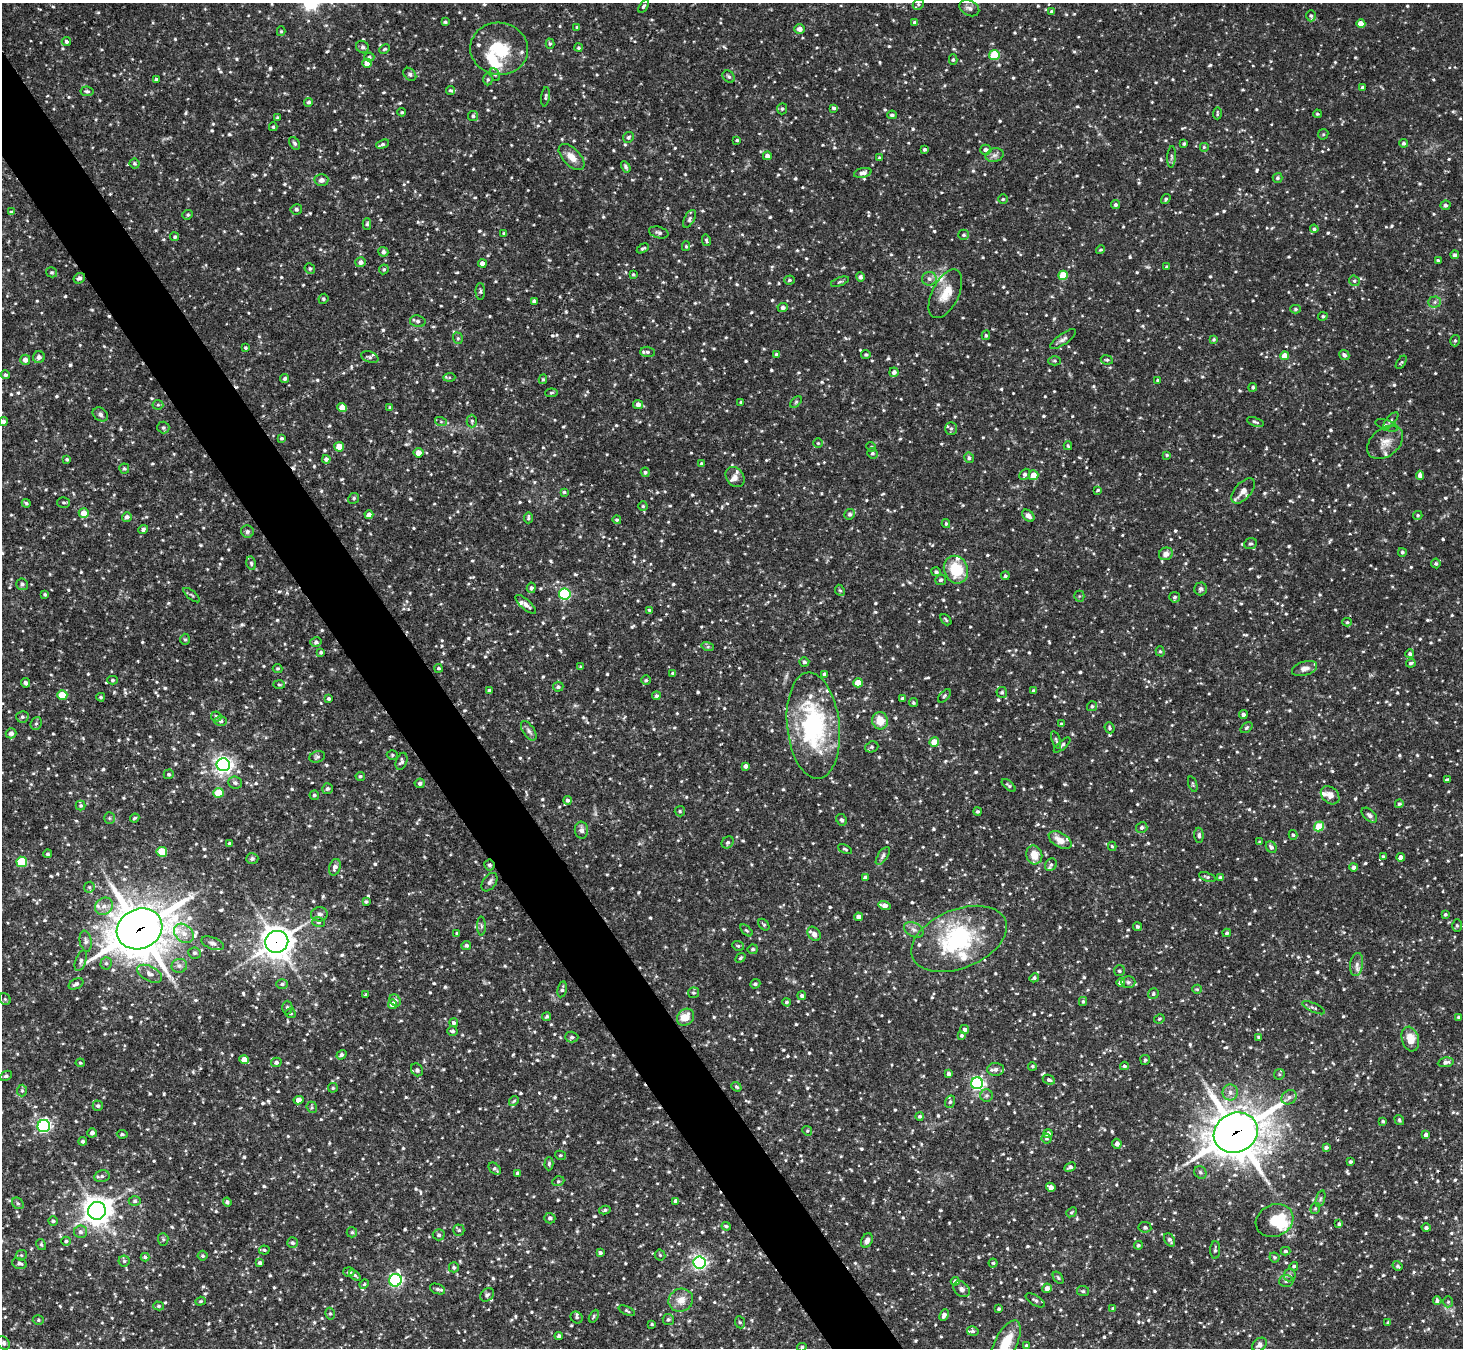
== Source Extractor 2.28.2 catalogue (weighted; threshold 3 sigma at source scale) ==
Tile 11 of 4 x 4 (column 3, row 3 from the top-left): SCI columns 2923-4383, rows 1641-2986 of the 5843 x 5836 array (HDU 1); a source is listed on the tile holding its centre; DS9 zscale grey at full resolution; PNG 1465 x 1350 px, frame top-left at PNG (2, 3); each listed source drawn as its Kron ellipse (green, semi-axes under 4 px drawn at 4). Shown black and unused: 5% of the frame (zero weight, under 2 of 3 exposures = <1% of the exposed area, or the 3 px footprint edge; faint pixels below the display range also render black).
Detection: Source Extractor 2.28.2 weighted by HDU 2 'WHT'; one run over the whole footprint, this tile lists its part. Background 0.123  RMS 0.0073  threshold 0.033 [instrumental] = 3 sigma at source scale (4.5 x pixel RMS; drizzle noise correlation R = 1.50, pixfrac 1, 0.05/0.05 arcsec/px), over >= 5 px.
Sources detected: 1239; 2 inside a brighter object's white glare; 2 cosmic-ray / hot-pixel residue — neither listed nor drawn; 28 inside a brighter listed object's ellipse — not listed separately; of the other 1207, all 500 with FLUX_AUTO >= 0.994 (the completeness limit of this list) listed and drawn (707 fainter detections not listed), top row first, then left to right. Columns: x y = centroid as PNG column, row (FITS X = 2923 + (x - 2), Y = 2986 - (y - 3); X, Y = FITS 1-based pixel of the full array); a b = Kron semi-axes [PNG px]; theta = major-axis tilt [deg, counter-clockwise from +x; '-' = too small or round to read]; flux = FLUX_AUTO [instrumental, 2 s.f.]
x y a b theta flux
918 4 6 5 - 1.3
643 6 7 4 57 1.4
969 8 10 7 -26 2.8
1052 11 4 4 - 1.1
1311 16 5 4 - 1.3
445 22 3 3 - 1.1
915 22 4 3 - 2.5
1361 24 4 4 - 10
577 27 4 3 - 1.1
800 29 5 4 - 3.7
281 31 5 4 - 1
66 41 4 4 - 1.5
550 44 5 4 - 1.1
363 47 7 5 -45 2.3
579 48 4 4 - 1.2
385 49 5 3 - 1
499 49 29 26 -8 32
994 55 5 5 - 33
369 57 5 4 - 1.3
953 60 5 4 - 1.1
367 63 4 4 - 7.9
410 74 7 5 -46 1.6
495 74 6 4 -61 1.3
729 77 7 5 -43 1.7
156 79 4 3 - 1.5
488 79 6 4 88 1.2
1363 87 4 4 - 1.3
450 90 4 4 - 1.2
87 91 6 4 -9 1.6
545 97 10 4 83 1.6
309 102 4 4 - 1.4
834 108 4 3 - 1.7
782 109 5 5 - 1.2
402 112 4 4 - 1
1217 113 6 3 87 1
1317 114 4 4 - 1.1
892 115 5 4 - 1.5
473 116 5 5 - 1.3
277 118 3 3 - 1.1
273 127 4 3 - 1
1323 134 5 5 - 1.1
628 137 6 5 - 1.6
737 140 3 3 - 1.1
294 143 7 4 -57 1.5
1404 143 4 4 - 1.4
383 144 6 4 19 1.4
1184 144 3 3 - 1.2
1204 147 5 5 - 1.2
925 149 3 3 - 1.4
986 150 5 5 - 2.9
995 155 9 6 15 2.7
767 156 4 4 - 3.1
572 157 16 8 -46 6.7
1171 157 11 4 86 1.5
879 158 4 3 - 1.4
134 163 5 5 - 1.2
626 167 6 4 -58 1.6
863 173 9 4 13 3.2
1277 178 5 5 - 1.5
321 180 7 6 - 3.4
1003 199 5 4 - 1
1166 199 5 4 - 1.1
1115 205 4 4 - 1.7
1445 205 5 4 - 1.8
296 209 6 5 - 2.1
11 212 4 4 - 1
188 215 5 4 - 1.2
689 219 10 5 61 1.7
367 224 6 4 89 1.2
1314 229 4 4 - 1.2
659 232 10 5 -14 2
504 233 4 3 - 1.2
964 235 5 5 - 1.3
175 237 4 4 - 1.1
706 240 6 4 -78 1.2
686 246 5 4 - 1
643 248 6 4 30 1.4
1101 250 5 4 - 1.2
383 252 5 4 - 2
1455 255 4 4 - 1.9
1438 260 3 3 - 1
361 262 5 5 - 3.3
482 264 4 4 - 5.1
1167 267 3 3 - 1.4
310 269 5 5 - 1.3
384 269 5 4 - 1.2
52 272 5 5 - 1.4
633 274 3 3 - 1.1
1063 275 5 4 - 19
860 277 5 4 - 2.2
79 278 6 5 - 2.3
929 279 7 6 - 2.5
789 280 5 4 - 1.2
1354 281 5 5 - 1.4
840 282 9 3 20 1.2
480 291 8 4 89 1.3
945 294 26 13 63 12
323 299 5 5 - 1.2
534 301 4 4 - 2
1435 302 6 5 - 1.7
783 308 5 4 - 2.3
1295 309 5 4 - 1.4
1323 316 4 4 - 1
418 321 8 5 -12 2.2
986 335 5 4 - 1.2
458 338 6 4 -69 1.2
1063 339 15 5 34 2.8
1214 340 4 4 - 1.1
1455 341 6 4 74 1.2
245 348 3 3 - 1.1
648 352 7 5 -1 1.9
776 354 3 3 - 1.3
866 355 5 4 - 1.2
1344 355 5 4 - 2.2
1284 356 4 4 - 10
39 357 6 5 - 2.7
370 357 9 5 -18 2
25 360 5 5 - 4.3
1107 360 6 4 -9 1.2
1054 361 6 4 -1 1.1
1401 362 7 4 56 1.1
894 372 4 4 - 2.2
5 375 4 4 - 1.5
449 377 6 4 3 1
285 379 4 4 - 1.4
543 379 5 4 - 1.1
1158 380 3 3 - 1.1
1253 387 4 4 - 1.2
551 393 6 4 6 1
741 402 3 3 - 1
796 402 7 4 46 1.2
638 404 5 4 - 3.2
158 405 5 5 - 1.2
342 408 4 4 - 9.1
390 408 4 4 - 1.3
100 414 8 6 -34 2.1
3 421 4 4 - 2.4
472 421 6 5 - 1.4
1391 421 10 4 50 1.7
441 422 6 4 -19 1.1
1255 422 9 4 -20 1.4
1387 425 12 5 -19 2.1
163 428 6 6 - 1.5
951 428 6 6 - 1.7
282 438 3 3 - 1.2
1385 442 20 14 39 8.7
818 443 5 5 - 1.1
1068 446 4 3 - 1.1
339 447 5 4 - 13
871 447 5 4 - 1
419 453 5 5 - 5.9
872 453 5 5 - 1.5
1167 455 4 4 - 1.1
969 458 5 5 - 1.4
67 459 3 3 - 1.1
326 459 4 4 - 2.2
701 463 4 4 - 1.1
124 469 5 5 - 1.4
645 472 5 4 - 1.3
1025 474 6 5 - 1.8
1033 475 5 5 - 7.7
1420 475 4 4 - 3.3
735 477 11 8 -54 3.4
1098 490 3 3 - 1
1243 491 15 8 49 5.2
564 492 4 4 - 1.1
354 498 6 5 - 1.4
64 502 6 5 - 1.3
26 503 4 4 - 1.1
643 506 4 4 - 1
84 513 5 5 - 8
850 514 5 5 - 1.7
369 515 4 4 - 4.3
1418 515 4 4 - 1.1
1028 516 7 5 -41 3
127 517 5 4 - 2.3
528 518 5 3 - 1.2
617 520 4 4 - 1.1
946 524 4 3 - 1
143 530 5 4 - 1.6
247 532 6 6 - 2.1
1250 544 6 5 - 1.5
1402 552 4 4 - 1.4
1166 554 7 6 - 4.4
251 563 7 4 -78 1.5
1436 563 5 5 - 1.5
956 570 14 12 -69 25
936 572 5 4 - 1.7
1005 576 4 4 - 1.3
941 580 5 5 - 1.6
22 584 6 6 - 2
531 588 5 4 - 1.6
1200 589 6 6 - 1.8
840 590 6 4 -65 1.1
45 594 3 3 - 1.1
565 594 6 5 - 91
192 595 10 3 -39 1.1
1079 596 5 5 - 1
1175 597 5 5 - 1.5
526 604 13 5 -41 3.3
649 610 4 3 - 1.1
946 620 6 3 -48 1.1
1347 622 4 4 - 1
185 639 5 5 - 1.1
316 642 5 4 - 1.7
708 647 6 4 -17 1.1
1160 651 5 4 - 1.1
321 652 4 3 - 1.2
1410 654 4 4 - 1.6
804 662 5 4 - 1.5
1411 663 5 4 - 1.5
581 667 4 4 - 1.4
278 668 5 4 - 1
439 668 4 4 - 1
1305 668 13 7 17 4.5
672 673 3 3 - 1
824 674 4 3 - 1.4
113 680 5 4 - 1.2
646 680 4 4 - 1
25 683 5 4 - 1.9
858 683 5 4 - 14
279 685 6 4 -3 1
558 687 5 5 - 1.6
489 690 4 3 - 1.4
1034 690 4 3 - 1.2
1002 692 5 5 - 1.6
62 695 5 4 - 16
656 696 4 4 - 1.4
944 696 8 4 47 1.3
101 697 4 4 - 1.1
902 698 3 3 - 1.3
329 699 4 3 - 1.3
913 702 4 4 - 1.2
1092 706 5 5 - 1.4
1243 715 4 4 - 2.4
216 716 5 5 - 1.7
22 717 6 6 - 1.6
221 721 6 5 - 1.6
880 721 9 7 -71 10
36 723 6 5 - 1.5
1061 724 4 3 - 1
813 726 53 26 -84 100
1109 728 5 5 - 1.2
1246 728 6 4 38 1.2
529 731 11 5 -56 2.4
11 733 5 5 - 3
1056 740 9 4 -69 1.4
934 742 5 4 - 13
1062 745 10 4 41 2.1
872 747 7 5 19 1.6
392 755 5 4 - 1.1
317 757 8 5 19 1.5
401 761 9 5 70 2
223 765 7 6 - 310
746 766 4 4 - 3.1
169 774 5 4 - 1.2
360 776 5 4 - 1.2
1448 780 4 3 - 1.5
235 783 7 6 - 2
420 783 5 4 - 1.7
1193 784 8 4 -72 1
1009 786 8 4 -40 1.4
327 789 5 5 - 1.7
218 793 5 5 - 16
314 795 5 4 - 1.4
1330 795 10 7 -42 4.4
567 800 4 4 - 1.8
1399 804 4 4 - 1.4
81 805 5 5 - 1.1
680 811 5 5 - 1.1
977 811 4 4 - 1.3
1369 815 9 5 -44 2.2
109 818 6 5 - 1.2
135 818 5 3 - 1
841 820 6 5 - 1.6
1319 826 5 4 - 19
1142 827 6 5 - 1.9
581 830 8 6 -85 3.3
1199 835 7 4 -89 1.8
1293 835 5 4 - 1.2
1060 840 12 7 -31 7.3
728 842 6 5 - 1.8
1260 842 3 3 - 1.1
230 843 3 3 - 1.3
1112 846 4 3 - 1.1
1271 847 6 5 - 2
845 849 7 3 -27 1
162 852 5 5 - 23
48 854 4 4 - 1.2
1034 855 9 8 - 9.8
883 856 10 5 56 2.1
1383 856 3 3 - 1.1
1401 857 4 4 - 3.4
252 859 6 5 - 1.9
22 862 5 5 - 33
489 865 5 5 - 1.7
1051 865 6 5 - 1.5
335 867 8 5 73 3.3
1354 867 4 4 - 2.1
1207 877 9 4 -21 1.4
1220 877 4 4 - 1.3
865 878 4 4 - 3
489 882 10 6 55 2.6
89 887 6 5 - 1.2
366 902 4 3 - 1.2
884 905 6 4 -17 5.1
104 906 9 8 - 5.1
319 914 8 7 - 2.9
1445 914 4 4 - 1.2
859 917 4 4 - 3.9
318 922 6 5 - 1.5
764 925 6 4 -50 1.2
481 926 9 4 -89 1.7
1457 926 6 5 - 1.3
1137 927 5 4 - 1.5
139 929 23 20 24 2600
746 930 7 4 -44 1.2
914 930 10 7 -28 2.9
184 933 11 8 -42 6
457 933 4 3 - 1
1227 933 4 4 - 1.3
814 934 8 6 -51 2.9
959 939 50 29 22 79
86 941 10 6 -80 2.3
277 942 11 11 - 920
213 943 12 6 -20 2.4
466 945 5 4 - 1.7
738 946 6 4 -21 1.2
753 949 5 5 - 1.5
194 953 6 5 - 1.6
741 958 5 4 - 1.2
81 961 11 5 70 2
106 963 6 5 - 1.5
1357 964 12 6 82 3.4
179 966 8 7 - 2.4
1119 971 6 5 - 1.4
150 974 13 7 -28 4
1034 978 5 4 - 1.3
1128 982 7 6 - 1.6
1121 983 4 4 - 5.3
76 984 8 5 26 2
282 984 6 4 0 1.4
755 984 5 4 - 1.4
562 989 8 4 79 1.8
1197 989 5 4 - 1
694 993 5 5 - 1.4
366 994 3 3 - 1
1153 994 5 5 - 1.3
802 996 4 4 - 1.6
5 999 6 5 - 1.3
395 1000 6 5 - 2.3
1083 1001 4 4 - 1.1
787 1002 4 4 - 1.2
393 1004 5 4 - 5.9
287 1008 7 5 90 1.4
1314 1008 12 4 -24 1.8
291 1013 5 5 - 1.1
547 1017 5 4 - 1.4
685 1017 9 7 44 10
1459 1017 3 3 - 1.4
1159 1019 5 4 - 1.1
454 1023 4 4 - 1.7
965 1029 4 4 - 2
452 1031 5 5 - 1.6
962 1036 4 4 - 1.2
572 1037 7 5 -1 1.8
1258 1037 4 3 - 1.1
1410 1039 12 8 -74 10
342 1055 5 4 - 1.8
244 1060 5 4 - 7.1
1145 1060 5 5 - 1.2
276 1062 5 4 - 1.9
1446 1062 8 4 10 2.4
80 1063 4 4 - 1.1
1032 1066 4 4 - 1.1
1124 1066 4 3 - 1.2
996 1069 8 6 0 2.9
417 1070 7 5 -52 1.9
949 1074 4 4 - 2.2
1279 1074 6 5 - 1
6 1076 6 4 27 1.4
1049 1080 6 4 -27 1.6
977 1083 6 6 - 150
736 1087 5 4 - 1.2
333 1088 5 4 - 1
22 1091 6 5 - 1.4
1230 1092 8 7 - 3.4
986 1096 6 6 - 1.6
1289 1097 8 6 38 2.4
298 1100 5 4 - 5.1
514 1101 5 4 - 1.1
950 1102 6 5 - 1.5
98 1106 5 5 - 1.5
312 1107 6 5 - 1.1
920 1116 4 4 - 1.5
1399 1120 5 4 - 1
1383 1121 3 3 - 1.3
44 1126 6 6 - 130
807 1131 5 4 - 1
92 1133 5 4 - 2.4
1048 1133 4 4 - 2.6
1236 1133 22 19 26 1900
122 1134 5 4 - 1.1
1426 1135 4 4 - 2.8
1046 1138 5 4 - 1.3
83 1141 4 4 - 1.7
1117 1144 5 4 - 2.8
1326 1147 4 4 - 1.6
560 1155 5 4 - 1.1
1351 1162 4 3 - 1.3
549 1164 6 4 88 1.3
1070 1167 6 4 25 2
495 1169 7 5 -44 1.6
1200 1172 7 6 - 1.5
517 1173 3 3 - 1.4
102 1176 8 6 13 2.1
558 1181 6 4 21 1.2
1051 1187 5 4 - 4.2
1320 1199 8 3 71 1.2
135 1201 6 5 - 1.6
676 1201 4 4 - 3.8
227 1202 4 4 - 1.4
18 1203 6 5 - 1.4
1315 1208 6 4 68 1.1
605 1210 6 4 11 1.3
97 1211 9 9 - 810
1071 1212 6 4 40 1
550 1218 5 5 - 2.2
53 1221 5 4 - 1.4
1275 1221 19 16 24 21
1339 1224 4 4 - 1.3
726 1226 5 3 - 1.3
1145 1227 6 5 - 1.3
1426 1228 4 4 - 1.9
459 1230 5 5 - 1.2
80 1232 6 6 - 2.1
352 1232 5 5 - 1.2
439 1235 6 5 - 1.8
163 1239 6 5 - 1.2
1170 1240 7 5 -59 2
66 1241 5 4 - 1.6
867 1241 8 5 65 2.9
293 1243 5 5 - 1.8
41 1244 6 4 -59 1.3
1138 1245 4 4 - 1.4
264 1250 5 4 - 1
1215 1250 9 5 87 1.7
1285 1251 5 4 - 1.3
600 1253 4 4 - 2.1
21 1255 6 5 - 1.2
660 1255 5 5 - 1.1
202 1256 5 5 - 1.2
145 1257 4 3 - 1.8
1274 1257 5 4 - 1.2
124 1261 5 5 - 1.5
19 1263 7 5 -16 2.1
260 1263 4 3 - 1.4
699 1263 6 6 - 190
993 1263 4 4 - 1.1
1294 1266 4 4 - 1.3
1398 1266 5 4 - 1.3
454 1267 5 5 - 1.6
349 1272 5 5 - 1.8
355 1275 6 4 -38 1.3
1290 1275 6 6 - 1.7
1058 1278 7 4 -54 1.1
395 1280 6 6 - 150
955 1281 4 4 - 2.3
1286 1281 7 6 - 1.8
364 1284 5 4 - 1
1047 1288 5 4 - 3.8
437 1289 8 5 -22 2.2
962 1289 9 7 -41 2.6
1083 1291 6 5 - 1.2
487 1295 7 6 - 1.9
681 1300 12 11 - 7.6
1035 1300 11 5 -30 2
200 1301 5 4 - 1
1437 1301 4 4 - 1.7
1448 1302 5 5 - 1.2
159 1306 5 4 - 1.2
1113 1308 4 3 - 1.3
999 1309 4 4 - 1.2
627 1311 9 4 -27 1.1
330 1314 6 5 - 1.3
944 1315 6 4 66 2.7
594 1316 7 4 62 1.1
577 1317 6 5 - 1.7
38 1320 5 5 - 1.1
668 1320 5 5 - 1.5
740 1322 6 5 - 1.5
1388 1322 4 3 - 1
652 1324 4 3 - 0.99
973 1331 6 5 - 1.6
559 1336 4 3 - 1.5
3 1343 7 6 - 1.9
1006 1343 25 11 62 22
1259 1345 8 6 39 2.9
1027 1346 4 4 - 1.2
802 1347 5 3 - 1.1
Overlapping masked pixels (flux is a lower limit): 4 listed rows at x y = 489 865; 139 929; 277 942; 1236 1133
Isophote crosses this tile's border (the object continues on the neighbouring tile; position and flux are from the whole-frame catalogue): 4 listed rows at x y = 3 421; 5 999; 3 1343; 1006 1343